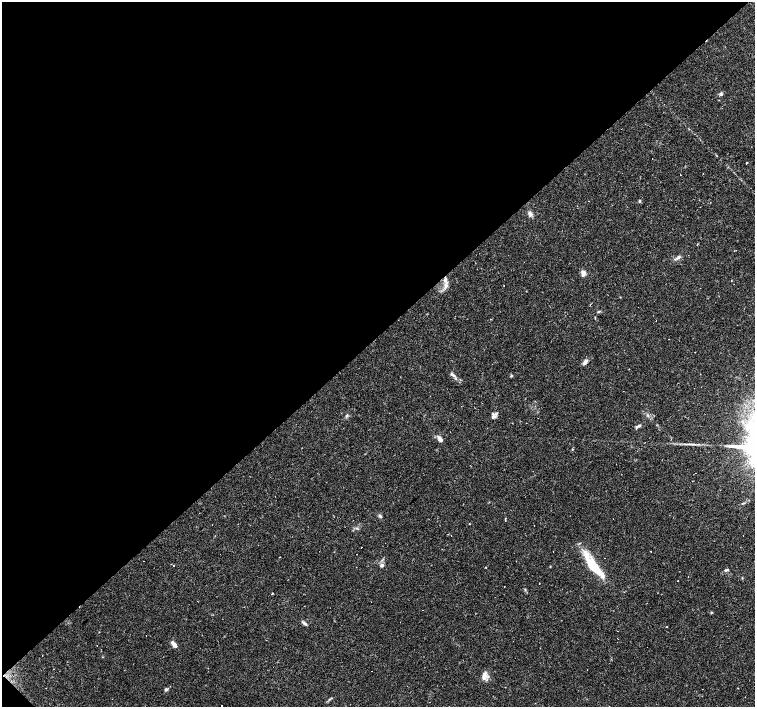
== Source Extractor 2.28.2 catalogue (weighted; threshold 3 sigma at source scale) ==
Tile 5 of 4 x 4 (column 1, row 2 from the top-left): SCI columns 1-1505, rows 2971-4379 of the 6021 x 6006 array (HDU 1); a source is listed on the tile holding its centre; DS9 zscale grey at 2 x 2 block average (1 PNG px = mean of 2 x 2 image px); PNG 757 x 709 px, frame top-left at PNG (2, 2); no overlay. Shown black and unused: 48% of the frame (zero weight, under 2 of 3 exposures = <1% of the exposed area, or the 3 px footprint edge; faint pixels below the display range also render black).
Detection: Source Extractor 2.28.2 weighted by HDU 2 'WHT'; one run over the whole footprint, this tile lists its part. Background 0.0408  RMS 0.0037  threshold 0.0165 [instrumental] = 3 sigma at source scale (4.5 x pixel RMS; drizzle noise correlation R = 1.50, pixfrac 1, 0.0396/0.0396 arcsec/px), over >= 5 px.
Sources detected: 85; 1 inside a brighter object's white glare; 34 cosmic-ray / hot-pixel residue — not listed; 4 inside a brighter listed object's ellipse — not listed separately; the other 46 listed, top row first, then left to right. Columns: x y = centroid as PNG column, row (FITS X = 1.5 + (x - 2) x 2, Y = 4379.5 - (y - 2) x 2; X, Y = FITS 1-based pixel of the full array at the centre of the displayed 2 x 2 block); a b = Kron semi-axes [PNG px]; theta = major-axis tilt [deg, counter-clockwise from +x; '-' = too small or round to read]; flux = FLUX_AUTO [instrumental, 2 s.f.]
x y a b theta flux
721 94 4 4 - 1.8
746 163 2 2 - 1.2
680 174 2 2 - 0.26
639 201 4 3 - 0.86
530 213 5 4 - 3.6
679 257 4 2 - 0.98
583 273 7 4 89 4
446 286 11 4 82 3.9
700 288 2 2 - 0.35
526 291 2 2 - 0.31
598 311 4 2 - 0.77
668 339 2 2 - 2
585 362 7 4 48 3.5
453 375 9 4 -33 2.6
347 415 4 3 - 1.5
648 415 4 2 - 0.76
493 417 5 4 - 2.6
639 426 6 3 0 1.6
439 438 6 5 - 3.1
690 444 7 2 2 1.7
572 449 3 2 - 0.62
695 473 2 2 - 0.77
380 516 5 3 - 1.3
505 519 6 2 -89 0.61
469 524 2 2 - 0.37
743 535 2 2 - 0.29
651 552 2 2 - 1.7
280 557 2 2 - 0.42
604 558 2 2 - 3.5
173 565 2 2 - 0.95
382 565 3 3 - 5.4
550 566 3 2 - 0.43
486 567 2 2 - 0.46
594 567 33 8 -51 37
726 570 6 3 10 1.3
539 583 2 2 - 0.37
272 594 2 2 - 2
711 612 3 3 - 0.7
304 623 6 4 -33 2
667 627 2 2 - 0.48
617 631 2 2 - 0.71
174 645 7 4 -53 5.4
484 676 11 5 73 5.2
738 688 2 2 - 0.4
331 698 3 2 - 0.53
221 705 2 2 - 0.44
Diffuse or blended objects may show on this block-average render without a row.